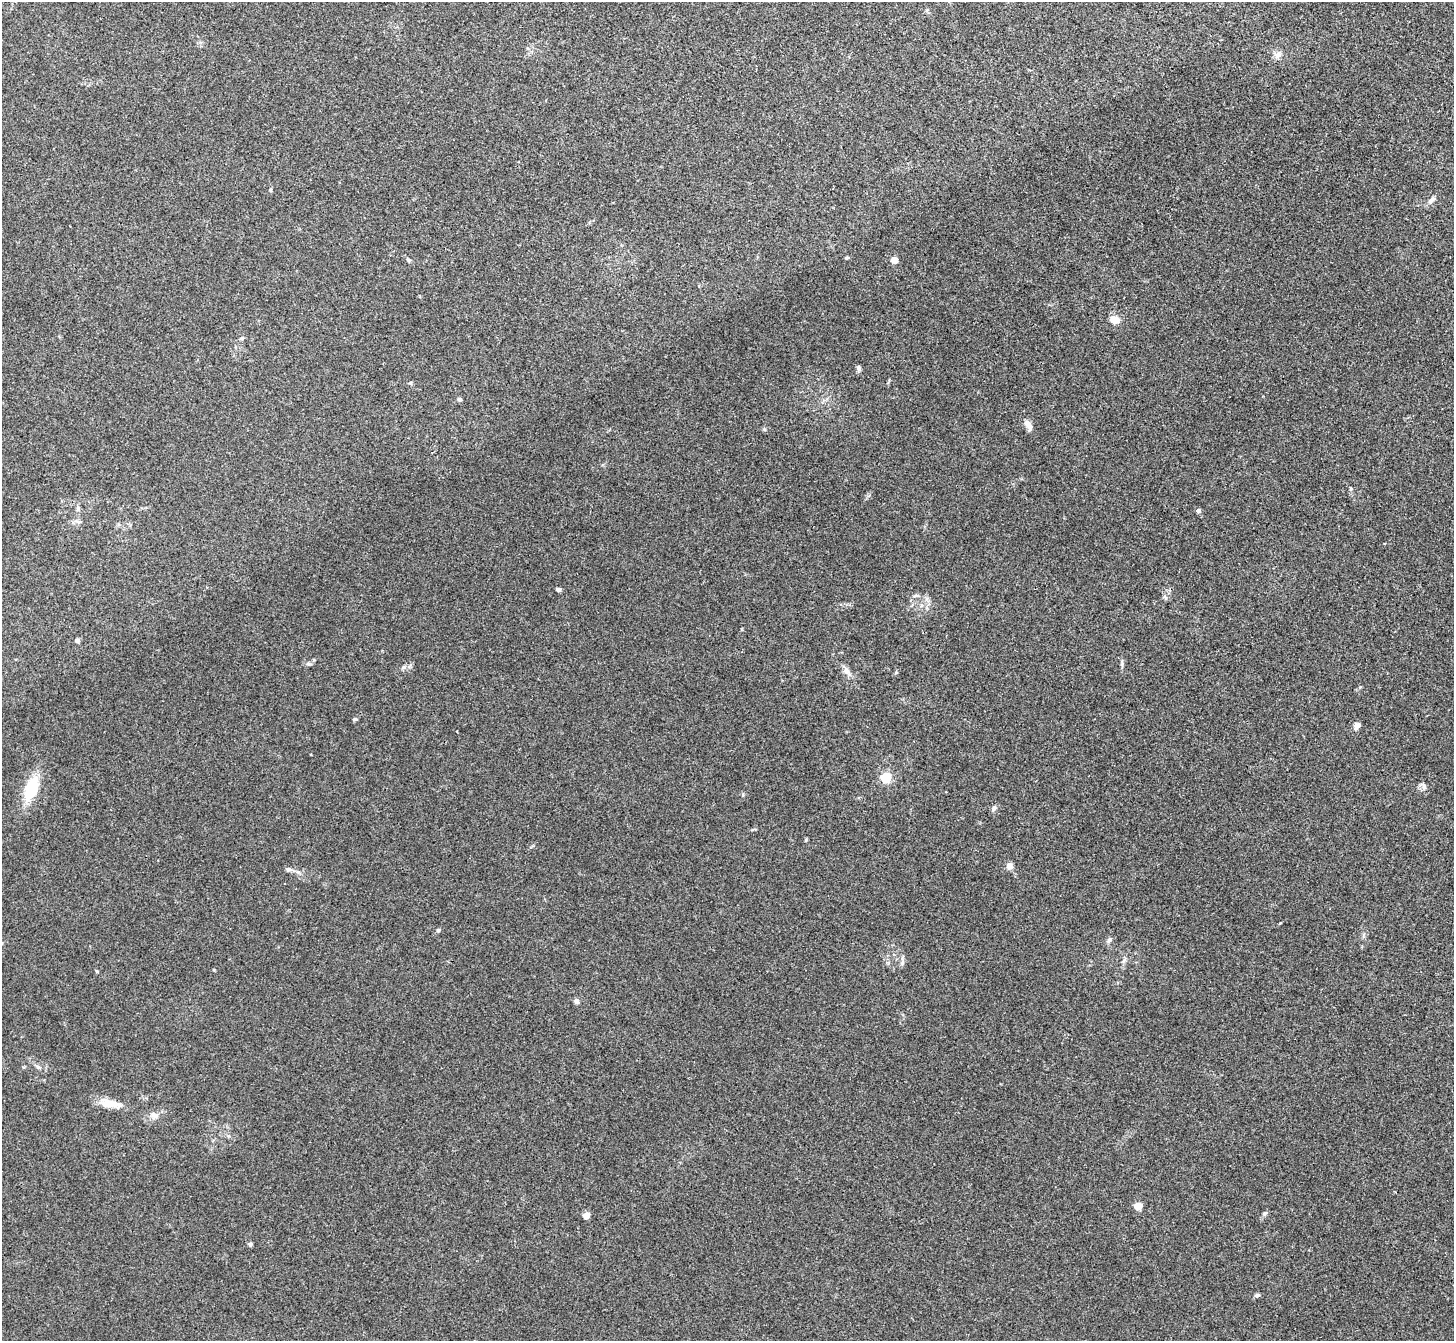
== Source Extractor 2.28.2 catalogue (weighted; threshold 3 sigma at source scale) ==
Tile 10 of 4 x 4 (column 2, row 3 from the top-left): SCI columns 1455-2906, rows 1496-2834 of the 5811 x 5806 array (HDU 1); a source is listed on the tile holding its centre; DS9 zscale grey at full resolution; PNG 1456 x 1343 px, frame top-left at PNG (2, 2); no overlay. Shown black and unused: <1% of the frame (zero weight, under 3 of 4 exposures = <1% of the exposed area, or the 3 px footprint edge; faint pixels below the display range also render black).
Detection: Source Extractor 2.28.2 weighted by HDU 2 'WHT'; one run over the whole footprint, this tile lists its part. Background 0.0166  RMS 0.0046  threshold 0.0206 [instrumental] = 3 sigma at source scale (4.5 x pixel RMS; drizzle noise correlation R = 1.50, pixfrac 1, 0.05/0.05 arcsec/px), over >= 5 px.
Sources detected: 36; all 36 listed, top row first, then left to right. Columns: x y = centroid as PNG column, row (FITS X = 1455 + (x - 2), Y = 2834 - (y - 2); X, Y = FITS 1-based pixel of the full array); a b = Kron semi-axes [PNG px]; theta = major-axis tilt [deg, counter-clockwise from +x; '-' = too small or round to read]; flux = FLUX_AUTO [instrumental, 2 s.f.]
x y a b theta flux
1278 55 9 8 - 2.2
270 190 4 4 - 0.58
1431 200 11 6 50 1.9
846 258 5 4 - 0.62
408 260 6 4 -45 0.64
894 260 4 4 - 7.8
1115 320 10 9 - 4.1
859 368 7 5 -82 1
410 383 6 3 18 0.48
459 399 5 4 - 0.89
1028 425 14 7 -54 2.8
78 509 7 4 89 0.86
1198 511 4 4 - 1.5
558 590 4 4 - 2
77 641 5 5 - 1.3
308 664 6 4 18 0.79
403 667 6 5 - 0.84
846 671 10 8 -65 2.2
355 719 5 4 - 0.76
1357 726 10 6 55 1.9
886 778 5 5 - 42
1424 787 10 4 -62 1
31 788 27 14 67 16
994 808 7 6 - 1.3
1009 866 8 7 - 2.5
289 869 8 6 -2 1.3
438 930 5 4 - 0.76
1109 940 6 5 - 1.3
576 1001 6 5 - 1.5
38 1067 7 5 -20 1
111 1103 28 9 -13 7.1
154 1115 11 8 -21 2.5
1138 1206 5 4 - 13
586 1216 4 4 - 6
250 1244 5 5 - 0.71
1257 1295 6 4 18 1.1
Unlisted compact peaks at least as high as the median listed source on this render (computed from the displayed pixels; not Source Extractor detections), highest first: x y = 1122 664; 806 840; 902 963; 97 971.